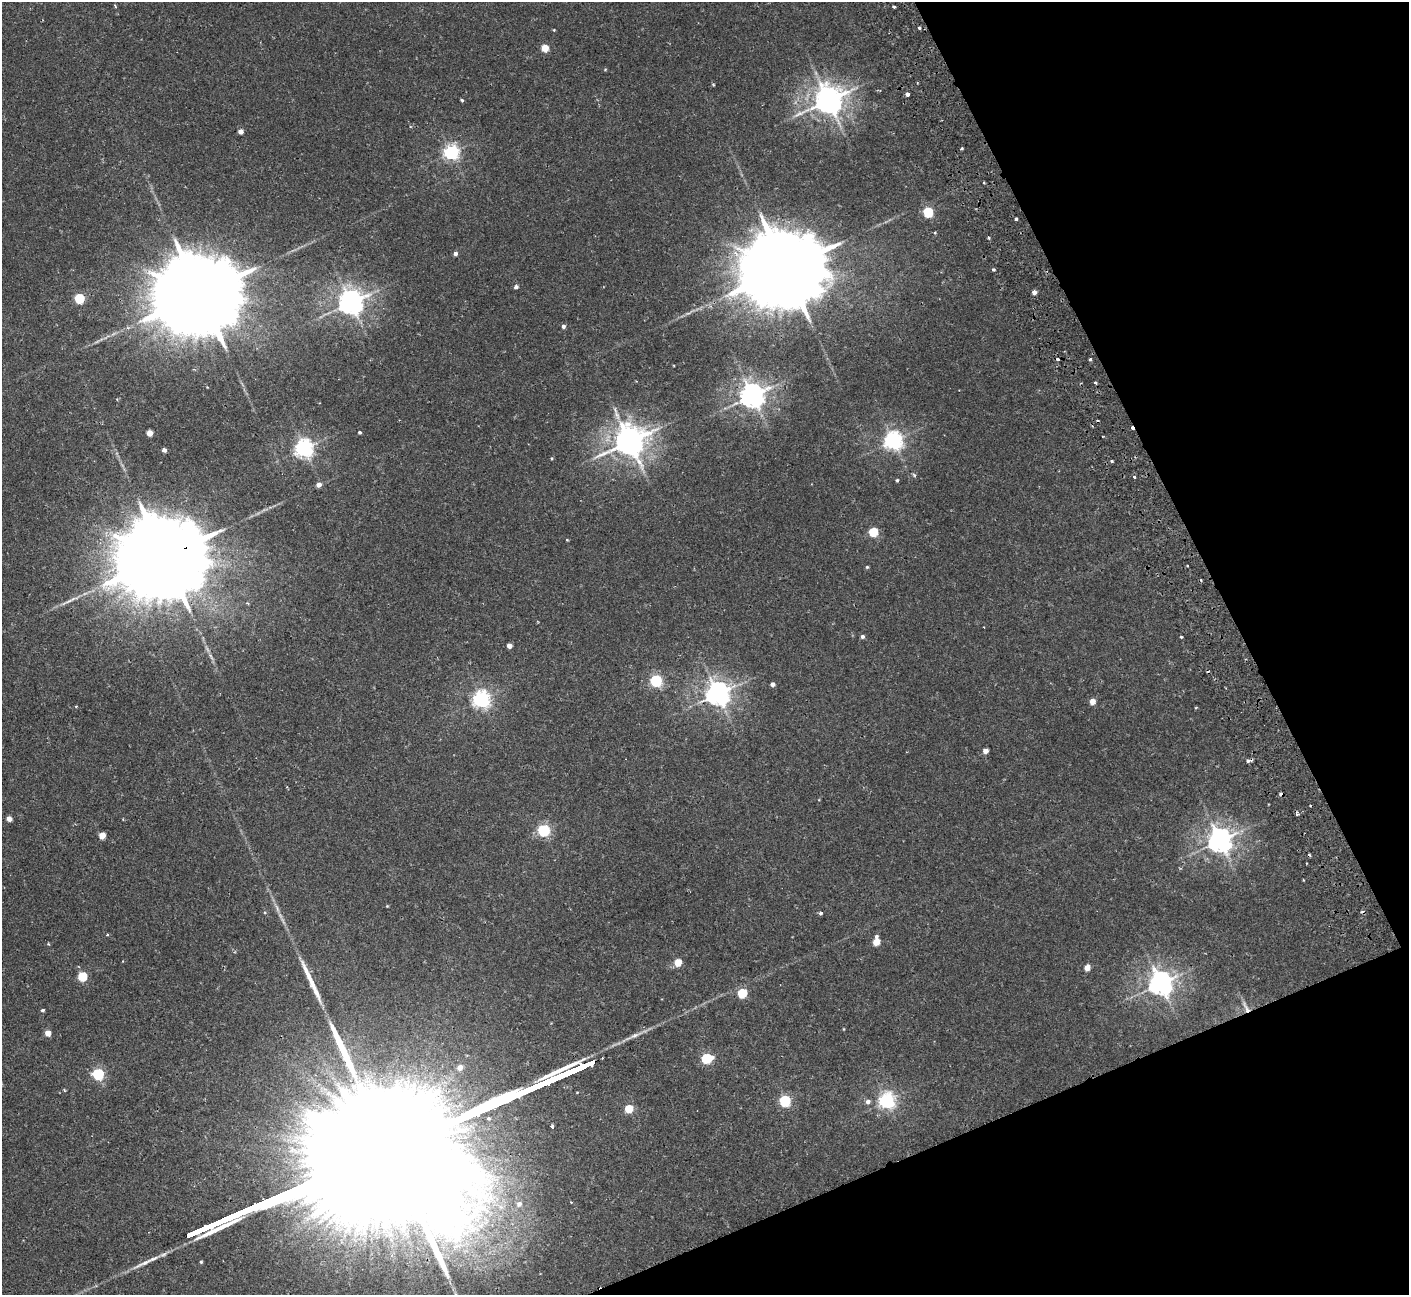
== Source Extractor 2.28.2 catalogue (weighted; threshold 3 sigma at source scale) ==
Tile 12 of 4 x 4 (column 4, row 3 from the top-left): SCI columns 4274-5680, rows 1480-2772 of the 5737 x 5674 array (HDU 1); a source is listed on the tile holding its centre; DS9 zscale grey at full resolution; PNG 1411 x 1297 px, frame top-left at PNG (2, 2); no overlay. Shown black and unused: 21% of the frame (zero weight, under 2 of 3 exposures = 3% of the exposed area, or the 3 px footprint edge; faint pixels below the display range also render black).
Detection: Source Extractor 2.28.2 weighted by HDU 2 'WHT'; one run over the whole footprint, this tile lists its part. Background 0.0296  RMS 0.0027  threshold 0.012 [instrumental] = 3 sigma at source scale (4.5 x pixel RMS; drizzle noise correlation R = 1.50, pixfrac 1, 0.05/0.05 arcsec/px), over >= 5 px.
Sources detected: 102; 8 cosmic-ray / hot-pixel residue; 2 long thin detections or spike segments (spike, bleed or trail) — not listed; the other 92 listed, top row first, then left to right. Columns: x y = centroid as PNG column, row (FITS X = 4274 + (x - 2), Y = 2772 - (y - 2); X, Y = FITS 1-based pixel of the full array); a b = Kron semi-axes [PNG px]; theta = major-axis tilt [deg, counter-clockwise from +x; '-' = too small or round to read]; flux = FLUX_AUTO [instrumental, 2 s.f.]
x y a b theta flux
115 6 6 2 -60 0.25
894 6 3 3 - 0.54
919 28 3 3 - 0.6
554 30 4 3 - 0.2
545 48 5 4 - 6.2
605 69 5 3 - 0.22
907 94 4 3 - 1.3
462 100 4 3 - 0.37
828 100 9 8 - 410
241 131 4 4 - 1.9
962 149 3 3 - 0.51
451 152 6 6 - 73
928 212 5 5 - 19
1016 219 3 3 - 0.64
935 233 4 3 - 0.32
989 238 3 3 - 0.53
455 253 4 4 - 0.91
784 268 31 18 20 5700
993 269 4 3 - 0.37
516 287 4 4 - 0.83
1034 292 4 4 - 1.2
200 293 39 18 22 7000
79 298 5 5 - 21
351 302 7 7 - 280
563 326 4 4 - 0.76
1090 359 3 3 - 0.47
1095 383 3 3 - 0.77
752 396 8 7 - 280
360 432 3 3 - 0.48
150 433 4 4 - 3.6
629 441 10 9 - 470
893 441 6 6 - 120
304 448 6 6 - 110
164 450 4 4 - 0.95
552 458 4 3 - 0.27
1112 461 4 3 - 0.26
914 475 6 4 -45 0.34
1134 477 3 3 - 0.73
897 480 4 3 - 0.34
319 485 5 4 - 1.6
873 532 5 5 - 14
567 540 4 3 - 0.26
164 557 38 19 21 7600
1187 565 3 3 - 0.62
867 567 4 4 - 0.32
862 636 4 4 - 0.64
1181 637 3 2 - 0.37
509 646 4 4 - 1.8
656 681 5 5 - 36
773 684 4 4 - 1.2
717 694 7 7 - 250
481 699 6 6 - 100
1092 701 4 4 - 2.8
76 706 3 3 - 0.25
985 751 4 4 - 1.9
1249 761 8 3 14 0.82
1281 794 4 3 - 1.4
9 818 4 4 - 1.9
544 830 5 5 - 40
102 835 5 4 - 4.2
1220 840 8 7 - 260
1303 880 3 2 - 0.24
387 906 4 4 - 0.21
821 913 4 4 - 0.6
107 934 4 3 - 0.27
876 936 4 4 - 0.56
876 942 5 5 - 5
678 962 5 5 - 6.6
1087 968 5 4 - 3.2
82 976 5 5 - 14
1160 983 8 7 - 250
742 993 5 5 - 15
1246 1008 19 5 -65 1.6
43 1010 4 4 - 0.47
844 1029 4 2 - 0.17
48 1033 4 4 - 3.2
706 1058 6 5 - 23
460 1067 6 5 - 2.1
98 1074 5 5 - 33
64 1090 5 3 - 0.23
328 1093 8 6 46 0.98
785 1101 6 5 - 33
887 1101 6 6 - 90
868 1102 6 5 - 1
629 1109 5 5 - 9.6
552 1126 3 3 - 0.67
571 1202 2 2 - 0.17
519 1204 7 7 - 1.4
501 1207 10 7 -16 1.7
480 1225 12 10 11 3.4
403 1228 9 6 88 1.3
457 1246 13 6 17 1.8
Overlapping masked pixels (flux is a lower limit): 4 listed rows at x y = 164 557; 1249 761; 1281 794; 1246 1008